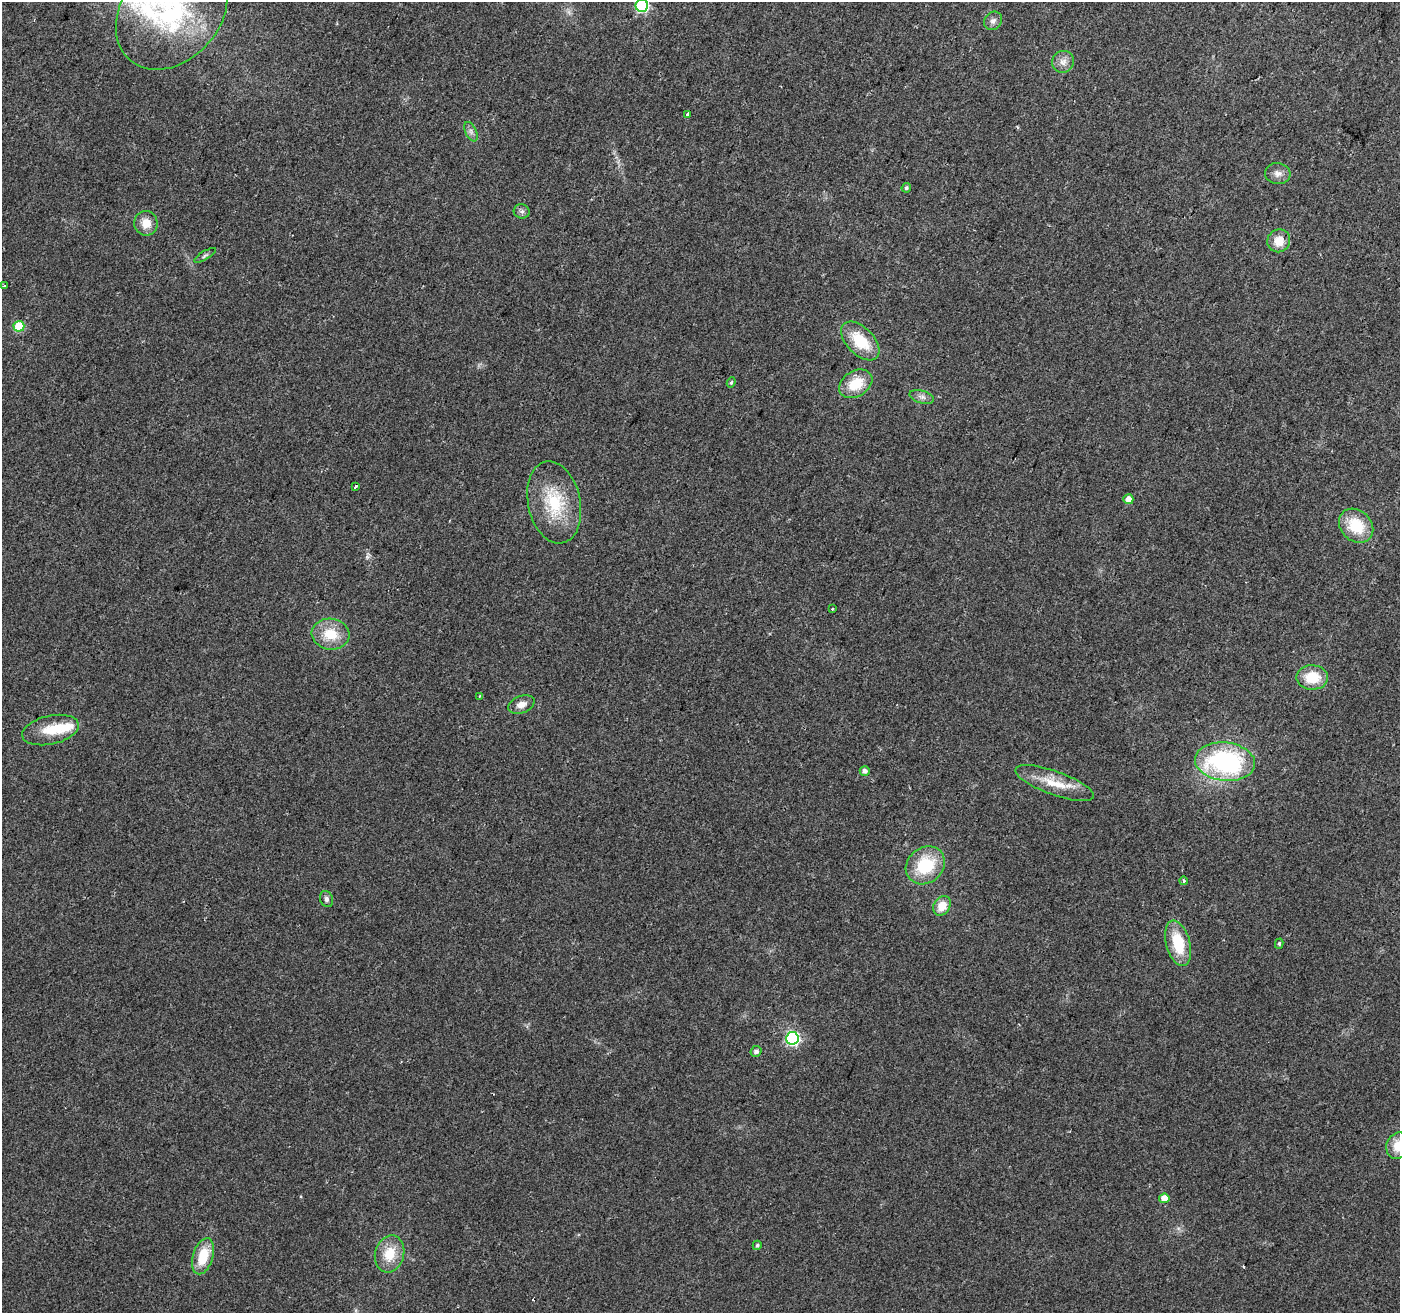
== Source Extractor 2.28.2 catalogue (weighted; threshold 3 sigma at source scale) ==
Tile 10 of 4 x 4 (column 2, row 3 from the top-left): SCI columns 1399-2796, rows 1520-2830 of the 5600 x 5726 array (HDU 1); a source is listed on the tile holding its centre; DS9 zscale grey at full resolution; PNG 1402 x 1315 px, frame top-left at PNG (2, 2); each listed source drawn as its Kron ellipse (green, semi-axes under 4 px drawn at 4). Shown black and unused: <1% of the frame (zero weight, under 2 of 3 exposures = <1% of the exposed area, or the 3 px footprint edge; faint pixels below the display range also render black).
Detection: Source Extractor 2.28.2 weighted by HDU 2 'WHT'; one run over the whole footprint, this tile lists its part. Background 0.0484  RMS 0.0068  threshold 0.0306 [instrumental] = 3 sigma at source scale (4.5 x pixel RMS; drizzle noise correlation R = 1.50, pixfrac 1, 0.0396/0.0396 arcsec/px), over >= 5 px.
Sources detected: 47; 1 too faint to see at this stretch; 1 cosmic-ray / hot-pixel residue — neither listed nor drawn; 1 inside a brighter listed object's ellipse — not listed separately; the other 44 listed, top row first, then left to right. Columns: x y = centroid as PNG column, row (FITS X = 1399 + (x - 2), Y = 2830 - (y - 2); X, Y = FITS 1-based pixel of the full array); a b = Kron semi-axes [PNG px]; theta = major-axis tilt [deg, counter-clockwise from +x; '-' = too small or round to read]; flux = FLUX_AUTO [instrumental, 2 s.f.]
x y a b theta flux
642 6 6 6 - 110
172 11 64 49 49 110
993 21 10 8 46 2.9
1063 62 11 11 - 4.9
687 115 4 3 - 8.7
471 132 10 5 -64 2.4
1278 174 13 10 -7 4.5
906 188 5 4 - 1.2
522 211 8 7 - 2.1
146 223 12 11 - 9
1279 241 12 11 - 10
205 255 12 4 30 1.7
5 286 4 3 - 0.71
19 326 5 5 - 32
860 341 24 13 -46 25
731 382 5 4 - 0.96
856 384 18 12 32 18
922 397 12 6 -16 3.2
355 486 4 3 - 4.8
1128 499 5 5 - 6.4
554 502 41 26 -78 39
1356 526 19 15 -43 24
832 609 3 3 - 1.1
331 634 19 15 -7 18
1312 677 16 12 -1 19
479 696 4 3 - 0.81
521 705 13 8 20 5.3
51 730 29 14 13 17
1225 762 30 19 -7 100
865 771 5 5 - 3
1055 783 41 12 -20 18
925 865 21 17 39 32
1184 881 4 3 - 0.58
326 899 8 6 -68 2.1
942 906 10 8 58 11
1178 943 23 12 -75 26
1279 944 5 4 - 1.2
792 1038 6 6 - 140
756 1051 6 5 - 2.4
1398 1146 13 12 - 13
1164 1198 5 5 - 9.8
757 1245 4 4 - 1.3
390 1254 19 14 74 16
203 1256 19 10 73 21
Isophote crosses this tile's border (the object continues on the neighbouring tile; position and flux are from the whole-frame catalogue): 3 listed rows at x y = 642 6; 172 11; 1398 1146